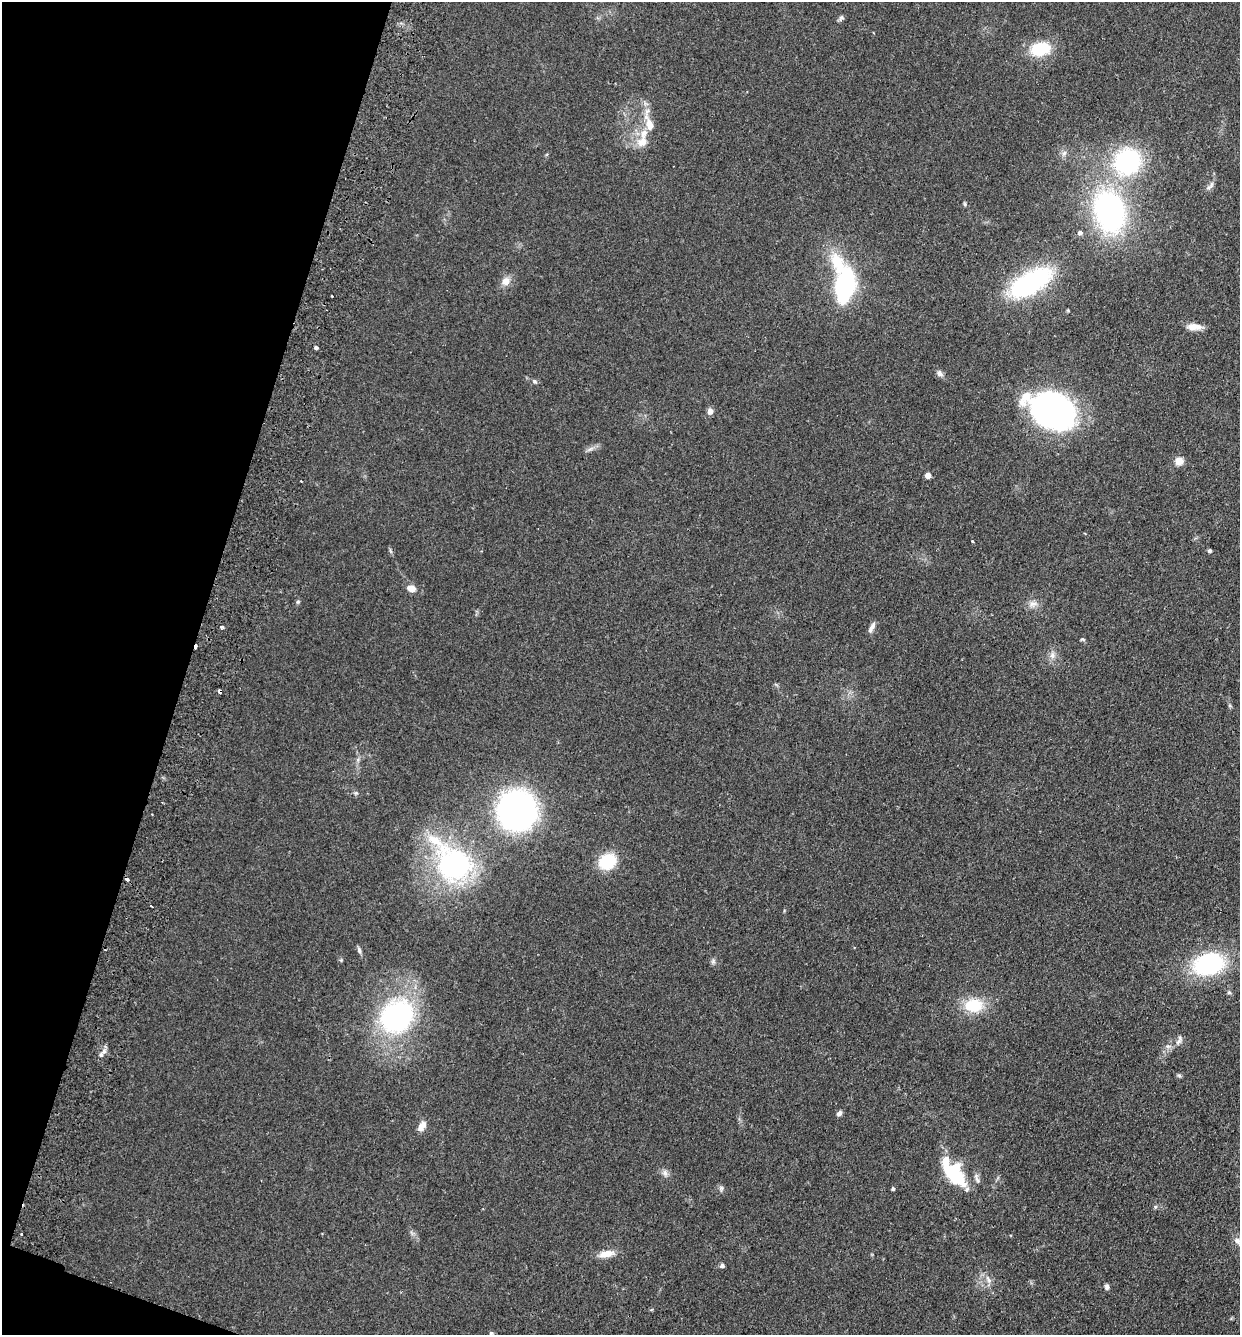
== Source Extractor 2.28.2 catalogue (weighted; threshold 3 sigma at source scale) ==
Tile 9 of 4 x 4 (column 1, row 3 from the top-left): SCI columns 192-1429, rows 1355-2687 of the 5462 x 5375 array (HDU 1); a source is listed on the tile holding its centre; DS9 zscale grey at full resolution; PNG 1242 x 1337 px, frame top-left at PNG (2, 2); no overlay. Shown black and unused: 16% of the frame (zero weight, under 2 of 3 exposures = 3% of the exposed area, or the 3 px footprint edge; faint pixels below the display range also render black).
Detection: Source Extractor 2.28.2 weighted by HDU 2 'WHT'; one run over the whole footprint, this tile lists its part. Background 0.127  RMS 0.008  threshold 0.0359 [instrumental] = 3 sigma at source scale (4.5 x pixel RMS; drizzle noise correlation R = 1.50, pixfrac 1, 0.05/0.05 arcsec/px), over >= 5 px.
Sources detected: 68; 3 cosmic-ray / hot-pixel residue — not listed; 6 inside a brighter listed object's ellipse — not listed separately; the other 59 listed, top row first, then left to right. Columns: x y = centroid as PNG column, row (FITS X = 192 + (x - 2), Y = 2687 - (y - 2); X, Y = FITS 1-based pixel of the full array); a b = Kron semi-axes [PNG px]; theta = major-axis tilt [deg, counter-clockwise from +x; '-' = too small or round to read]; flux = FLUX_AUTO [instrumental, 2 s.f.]
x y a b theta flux
841 18 8 5 62 1.7
1040 49 22 14 10 30
649 124 21 9 -70 11
642 142 16 13 59 9.9
1064 153 7 6 - 2.3
1127 161 29 28 - 85
1211 185 10 5 69 2.6
965 204 6 4 -89 1.1
1109 211 43 30 -72 160
1080 233 5 4 - 2.8
506 281 12 11 - 5.9
1031 282 37 17 30 120
845 285 27 12 -84 170
332 296 2 2 - 0.88
1194 327 18 8 1 7.3
316 347 5 4 - 1.4
939 373 9 7 -59 2.7
534 381 7 6 - 1.6
1053 410 41 28 -26 300
710 411 7 6 - 3.7
1179 461 5 5 - 26
928 475 4 4 - 9.4
1085 534 3 2 - 0.65
972 541 3 3 - 0.9
1210 551 5 5 - 1.4
412 589 9 7 -13 7.2
298 602 5 5 - 1.1
1033 604 11 8 8 4.3
222 627 4 3 - 3.2
872 627 14 5 62 3.5
1082 639 6 4 -17 1
1052 655 10 6 -88 3.5
219 691 3 3 - 4.9
517 810 29 28 - 250
607 861 15 12 32 35
454 864 42 36 -46 130
151 906 3 2 - 1.5
359 950 8 5 -68 2
713 961 7 6 - 1.8
1208 964 29 20 14 90
1229 992 5 5 - 1.2
973 1005 23 17 -2 24
397 1016 31 27 36 140
1178 1042 10 5 44 2.7
101 1055 8 5 62 2.4
1179 1075 6 4 -2 1.2
839 1113 7 5 46 2.4
422 1126 14 8 55 5.1
952 1171 30 20 -39 38
665 1173 10 6 -80 2.9
721 1188 7 6 - 1.8
893 1189 4 3 - 1.5
21 1234 2 2 - 1.1
1237 1241 11 7 -52 3.9
607 1254 20 8 12 8.5
722 1266 5 5 - 2.1
988 1280 10 4 -68 2.7
1107 1287 7 5 -87 2
491 1333 5 5 - 1.1
Overlapping masked pixels (flux is a lower limit): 1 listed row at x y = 219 691
Unlisted compact peaks at least as high as the median listed source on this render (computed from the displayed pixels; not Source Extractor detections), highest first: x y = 356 793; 1155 1207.